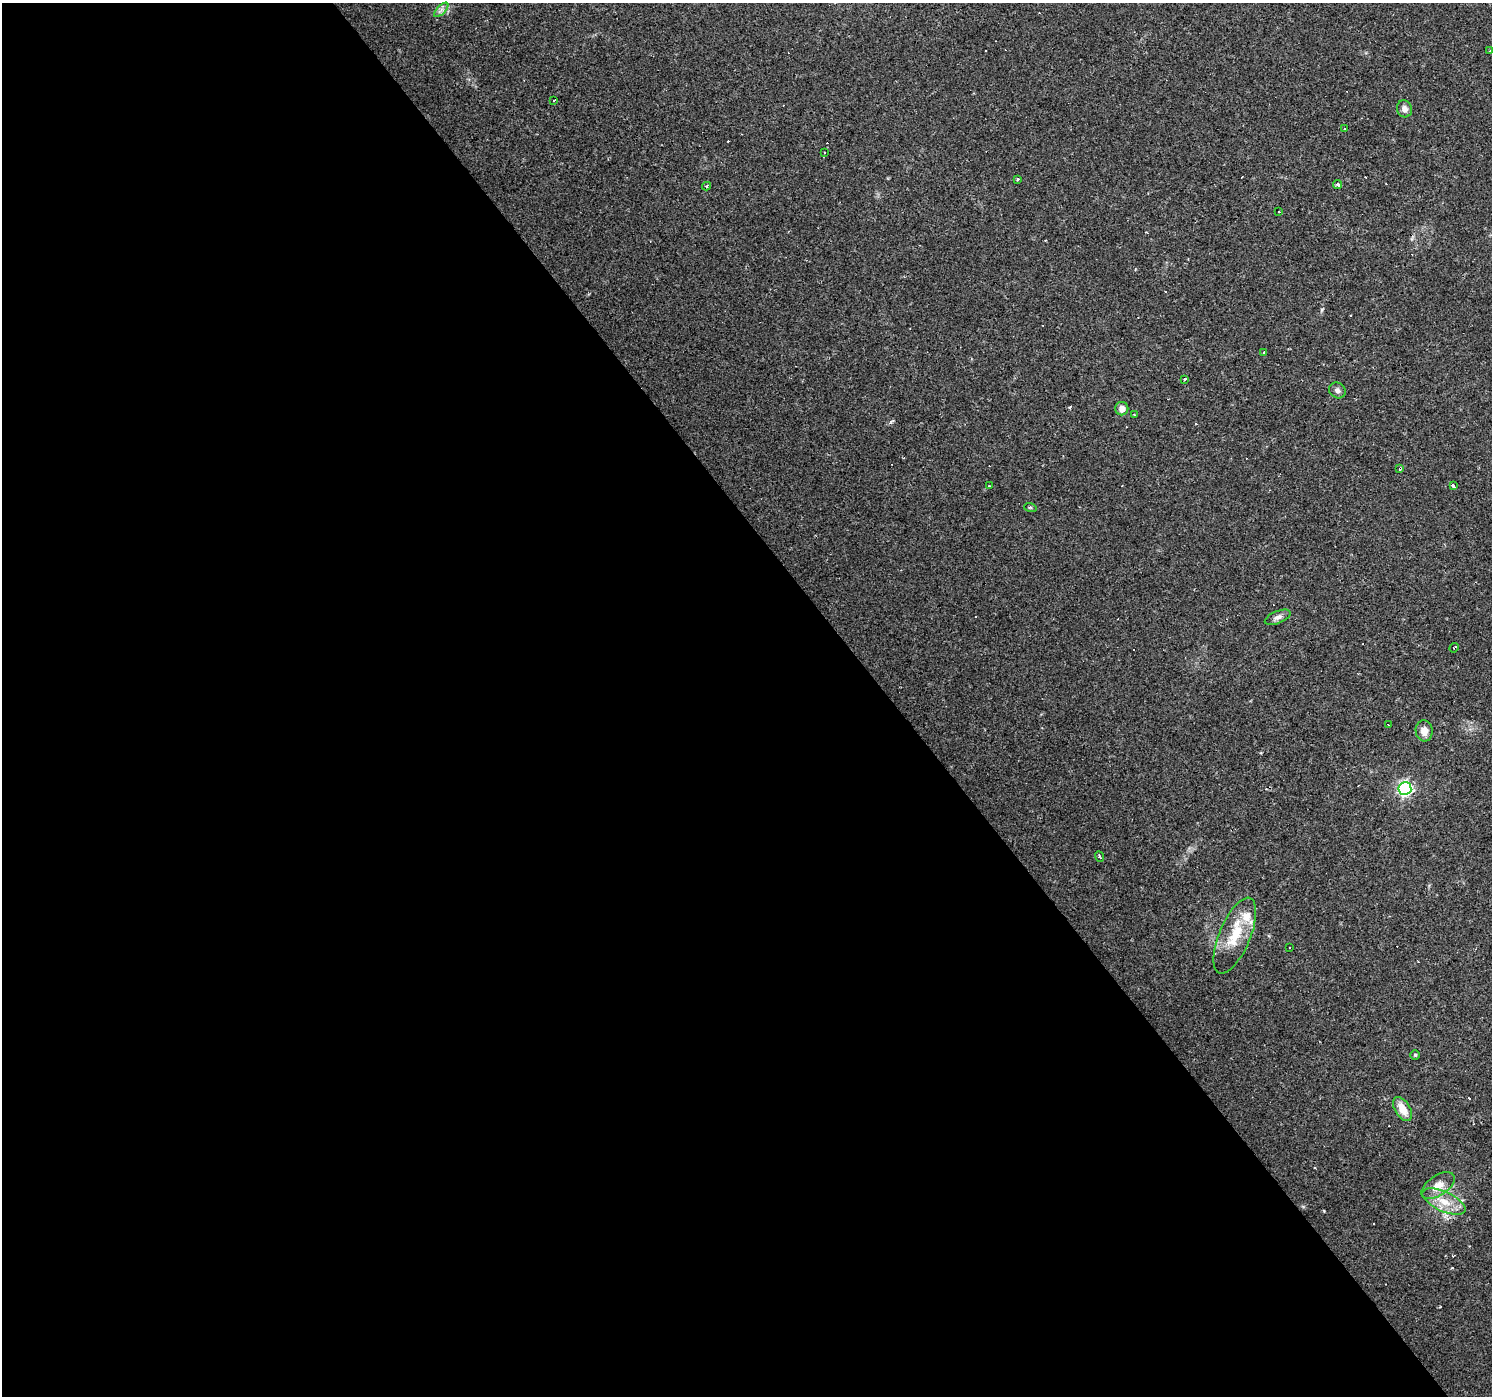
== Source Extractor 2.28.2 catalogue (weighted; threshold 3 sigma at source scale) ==
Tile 9 of 4 x 4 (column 1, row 3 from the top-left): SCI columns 1-1490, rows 1586-2979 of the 5960 x 5894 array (HDU 1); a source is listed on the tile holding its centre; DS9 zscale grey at full resolution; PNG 1494 x 1398 px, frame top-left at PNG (2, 3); each listed source drawn as its Kron ellipse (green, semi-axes under 4 px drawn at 4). Shown black and unused: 60% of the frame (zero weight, under 2 of 3 exposures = <1% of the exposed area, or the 3 px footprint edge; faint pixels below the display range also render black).
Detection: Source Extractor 2.28.2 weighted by HDU 2 'WHT'; one run over the whole footprint, this tile lists its part. Background 0.0381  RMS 0.0046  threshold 0.0206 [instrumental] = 3 sigma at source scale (4.5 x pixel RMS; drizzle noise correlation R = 1.50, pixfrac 1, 0.0396/0.0396 arcsec/px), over >= 5 px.
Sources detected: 60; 28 cosmic-ray / hot-pixel residue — neither listed nor drawn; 1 inside a brighter listed object's ellipse — not listed separately; the other 31 listed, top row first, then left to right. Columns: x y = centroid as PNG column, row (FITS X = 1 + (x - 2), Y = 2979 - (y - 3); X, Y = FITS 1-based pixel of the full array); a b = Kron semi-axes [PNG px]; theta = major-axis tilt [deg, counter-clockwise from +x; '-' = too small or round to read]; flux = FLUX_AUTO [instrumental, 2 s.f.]
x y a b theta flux
441 10 9 4 45 1.5
1490 51 3 2 - 0.52
554 100 3 2 - 0.83
1404 109 8 7 - 2.2
1344 128 3 2 - 0.43
825 152 3 3 - 0.86
1018 179 4 3 - 0.71
1338 185 4 4 - 1.5
707 186 4 3 - 0.78
1279 211 3 3 - 1.2
1264 352 3 3 - 1.8
1185 379 3 3 - 2.3
1337 390 8 7 - 1.8
1122 409 6 6 - 2.8
1134 415 3 3 - 0.67
1400 468 3 3 - 1.2
989 486 3 2 - 0.45
1453 486 4 3 - 6.1
1030 507 6 4 -18 0.53
1278 617 14 6 22 2
1454 648 5 3 - 0.69
1388 725 3 2 - 0.42
1424 731 10 8 -81 3.5
1405 788 6 6 - 95
1100 856 5 2 - 0.62
1235 936 41 15 67 16
1289 948 3 2 - 0.52
1415 1055 5 4 - 0.61
1402 1109 13 7 -59 6.2
1438 1186 19 10 33 5.7
1444 1202 23 9 -25 8.4
Overlapping masked pixels (flux is a lower limit): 1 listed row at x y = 1400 468